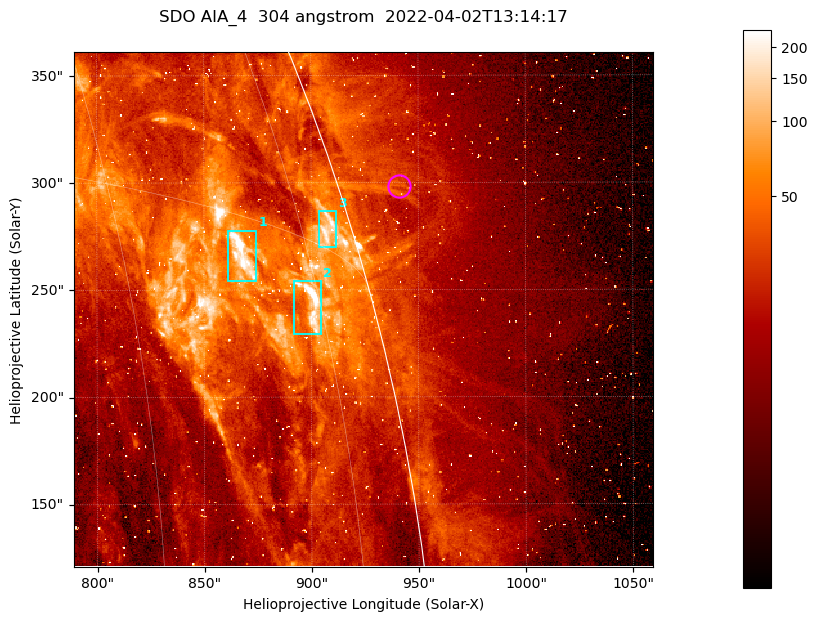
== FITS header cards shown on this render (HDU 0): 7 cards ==
TELESCOP= 'SDO     '           /
INSTRUME= 'AIA_4   '           /
WAVELNTH=                  304 /
WAVEUNIT= 'angstrom'           /
DATE-OBS= '2022-04-02T13:14:17.139' /
CTYPE1  = 'HPLN-TAN'           /
CTYPE2  = 'HPLT-TAN'           /

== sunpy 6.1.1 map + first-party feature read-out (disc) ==
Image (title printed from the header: SDO AIA_4  304 angstrom  2022-04-02T13:14:17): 450 x 400 px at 0.6 arcsec/px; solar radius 960 arcsec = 1600 px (partial field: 1.1% of the solar disc is inside the frame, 51% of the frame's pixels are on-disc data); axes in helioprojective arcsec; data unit not stated in the header (colour bar unlabelled)
Orientation: roll -0.131 deg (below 1 deg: not rotated)
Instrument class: DISC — disc imager (sunpy class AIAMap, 304 A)
Bright regions (active regions / flare kernels): reference = the on-disc median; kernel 5 px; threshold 5 sigma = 92.5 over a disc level ~27.4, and >= 1.15x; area >= 180 px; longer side >= 5 px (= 3 arcsec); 3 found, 3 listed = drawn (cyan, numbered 1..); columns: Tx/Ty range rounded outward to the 2 arcsec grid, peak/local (2 s.f.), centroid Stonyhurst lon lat
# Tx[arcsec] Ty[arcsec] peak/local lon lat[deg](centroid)
1 860..876 254..278 10 +68 +14
2 892..906 228..254 13 +74 +13
3 904..912 270..288 6.5 +79 +16
Off-limb structures (1.02-1.3 R_sun): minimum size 90 px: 8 found; the strongest spans PA ~285..290 deg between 1.02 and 1.04 R_sun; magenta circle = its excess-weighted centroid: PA ~290 deg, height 1.03 R_sun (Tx ~940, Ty ~298 arcsec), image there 1.5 x the reference